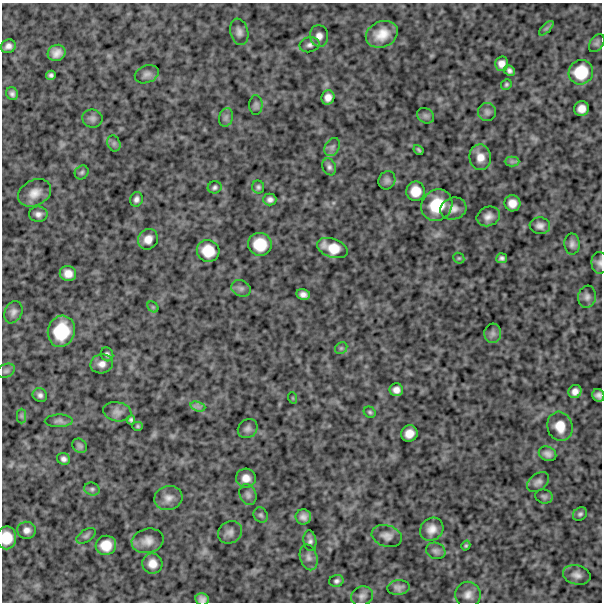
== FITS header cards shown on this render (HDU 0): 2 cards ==
NAXIS1  =                  600
NAXIS2  =                  600

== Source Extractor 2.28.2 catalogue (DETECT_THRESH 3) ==
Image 600 x 600 px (HDU 0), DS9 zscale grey, 1 PNG px = 1 image px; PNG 604 x 604 px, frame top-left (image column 1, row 600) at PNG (2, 3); each listed source drawn as its Kron ellipse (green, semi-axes under 4 px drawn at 4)
Background 1090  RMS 230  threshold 694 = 3 sigma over >= 5 px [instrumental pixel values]
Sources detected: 108; all 108 listed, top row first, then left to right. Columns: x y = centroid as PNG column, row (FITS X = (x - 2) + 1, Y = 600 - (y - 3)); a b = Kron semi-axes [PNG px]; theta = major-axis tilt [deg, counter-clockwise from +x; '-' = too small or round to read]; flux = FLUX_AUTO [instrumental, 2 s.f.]
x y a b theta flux
546 28 9 3 45 32000
239 32 13 9 -77 82000
382 34 17 12 23 260000
319 36 11 9 -83 99000
597 43 10 6 55 40000
309 45 10 7 13 60000
8 46 7 6 - 77000
57 53 9 8 - 120000
501 64 7 6 - 100000
509 70 5 5 - 48000
581 72 12 12 - 390000
147 74 12 8 21 76000
51 75 5 4 - 40000
506 84 5 5 - 27000
12 94 6 6 - 51000
328 97 7 6 - 100000
256 105 10 6 -90 44000
581 109 7 7 - 120000
487 112 9 9 - 57000
426 116 9 7 -31 45000
226 117 9 7 74 53000
92 118 10 9 - 62000
114 143 8 6 -70 42000
332 147 10 7 60 57000
418 150 5 3 - 24000
480 157 13 10 -83 160000
512 161 7 5 0 39000
329 167 9 6 -68 49000
82 172 7 6 - 36000
387 180 9 8 - 53000
215 187 7 6 - 38000
258 187 6 6 - 37000
416 191 10 9 - 210000
35 193 17 12 28 190000
136 199 7 6 - 54000
270 199 6 6 - 61000
512 203 8 8 - 140000
437 205 16 14 51 490000
453 209 13 11 15 120000
38 214 9 7 0 75000
488 216 12 9 22 100000
540 226 10 8 -6 79000
148 239 11 9 55 140000
260 244 12 11 - 350000
572 244 10 7 -88 70000
332 248 16 9 -19 280000
208 251 11 11 - 300000
459 258 6 5 - 21000
502 258 5 5 - 41000
599 263 11 8 -86 60000
68 274 8 7 - 130000
241 288 10 8 -25 59000
303 295 7 5 -12 73000
587 297 11 9 82 70000
153 307 6 4 -45 22000
13 312 12 8 66 80000
61 331 16 13 73 560000
493 333 10 8 84 59000
341 348 7 5 43 30000
107 354 7 6 - 39000
102 364 11 9 12 110000
6 371 9 6 27 45000
396 390 7 6 - 90000
575 392 7 6 - 90000
40 395 7 6 - 54000
598 395 6 5 - 60000
293 398 6 3 -71 14000
198 407 8 4 -19 47000
117 412 14 9 -9 92000
370 412 6 5 - 28000
21 416 7 4 -89 31000
131 420 4 4 - 35000
59 421 14 6 1 57000
138 426 5 4 - 23000
560 426 15 12 -75 240000
248 429 10 9 - 68000
409 433 8 8 - 150000
80 446 8 6 -41 39000
547 454 9 7 -24 73000
64 459 7 6 - 54000
246 478 10 9 - 140000
538 482 12 8 38 71000
92 489 8 6 -14 40000
248 495 11 8 -67 61000
544 496 9 7 -17 39000
168 498 14 12 14 130000
580 514 7 6 - 37000
261 515 8 7 - 38000
303 517 8 7 - 81000
432 529 12 11 - 150000
27 530 9 8 - 89000
230 532 12 10 31 92000
86 536 11 6 34 46000
387 536 15 10 -17 100000
7 538 11 9 90 280000
148 541 16 12 14 150000
310 541 10 6 -82 55000
106 545 10 9 - 240000
466 545 5 4 - 24000
436 551 10 8 -19 57000
309 557 13 8 -75 78000
152 564 10 10 - 150000
577 575 14 9 -14 97000
336 581 7 6 - 42000
398 587 11 7 5 70000
468 595 13 12 - 130000
362 596 11 9 21 77000
202 599 7 6 - 67000
At the frame edge (FLAGS 8, measured only in part): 4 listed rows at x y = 599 263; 598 395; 7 538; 202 599